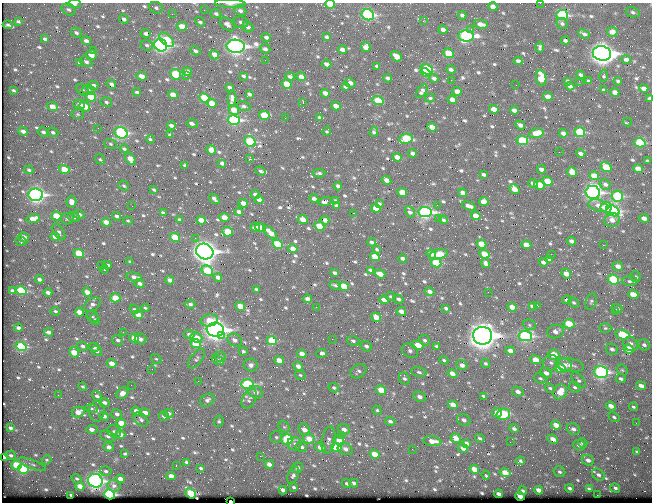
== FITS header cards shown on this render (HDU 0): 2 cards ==
NAXIS1  =                  650 / Width of table row in bytes
NAXIS2  =                  500 / Number of rows in table

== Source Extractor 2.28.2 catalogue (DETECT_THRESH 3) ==
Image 650 x 500 px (HDU 0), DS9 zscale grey, 1 PNG px = 1 image px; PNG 654 x 504 px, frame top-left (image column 1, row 500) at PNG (2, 3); each listed source drawn as its Kron ellipse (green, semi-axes under 4 px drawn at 4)
Background 368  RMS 1.4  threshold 4.24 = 3 sigma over >= 5 px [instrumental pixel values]
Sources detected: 769; of the 769, the 500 brightest by FLUX_AUTO listed and drawn (269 fainter detections omitted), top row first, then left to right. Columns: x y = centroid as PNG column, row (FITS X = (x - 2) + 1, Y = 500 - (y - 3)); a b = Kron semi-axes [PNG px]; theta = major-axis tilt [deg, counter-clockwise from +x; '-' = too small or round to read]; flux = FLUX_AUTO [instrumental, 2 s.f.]
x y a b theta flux
540 3 2 2 - 230
74 4 7 4 -5 280
230 4 15 4 -2 500
330 4 5 3 - 1500
493 7 4 4 - 460
156 8 7 6 - 270
68 10 7 5 -31 250
204 10 2 2 - 140
240 11 6 5 - 340
633 12 7 5 -14 210
172 14 2 2 - 360
216 14 5 4 - 230
368 15 6 5 - 15000
462 15 4 3 - 210
562 15 6 5 - 9200
124 19 5 4 - 340
18 21 4 3 - 170
423 21 3 2 - 210
200 22 5 4 - 250
241 22 7 5 -18 270
227 24 8 5 -39 360
481 24 7 4 -10 500
562 24 6 5 - 190
8 25 5 3 - 180
182 27 5 4 - 1400
248 27 6 5 - 310
471 29 3 3 - 170
443 30 4 4 - 500
612 32 5 4 - 780
76 33 6 4 -22 240
146 33 5 4 - 280
584 34 6 3 -25 250
466 36 8 5 -2 18000
266 37 4 4 - 300
327 37 4 4 - 190
45 39 4 3 - 280
167 40 9 5 -43 3600
86 41 5 4 - 390
565 41 4 3 - 240
147 45 6 5 - 220
161 45 7 6 - 29000
236 46 9 6 -2 43000
366 47 5 4 - 860
540 47 5 3 - 200
265 49 5 4 - 280
93 50 3 2 - 390
342 50 4 4 - 480
195 51 5 4 - 270
448 53 5 4 - 2500
602 53 9 7 -11 67000
91 55 5 5 - 770
214 55 5 4 - 860
396 56 6 4 -37 850
626 59 5 4 - 350
265 60 2 2 - 180
518 61 4 3 - 280
86 62 6 5 - 290
79 63 4 4 - 190
327 64 5 4 - 510
377 66 4 3 - 220
426 69 6 5 - 5300
451 70 5 3 - 270
187 72 5 4 - 610
426 73 5 4 - 4600
175 74 5 5 - 4100
581 75 4 3 - 320
141 76 5 4 - 760
186 76 3 2 - 220
243 76 4 3 - 180
604 76 6 4 78 160
290 77 5 4 - 250
301 77 5 4 - 850
388 78 4 3 - 240
434 78 4 3 - 300
541 78 8 5 -78 2200
451 80 2 2 - 800
567 81 4 3 - 170
579 81 3 2 - 140
588 81 3 3 - 160
618 81 4 3 - 180
350 83 5 4 - 430
111 84 5 4 - 330
287 84 5 4 - 1900
93 85 5 4 - 280
516 85 2 2 - 220
570 86 4 4 - 320
229 87 4 3 - 220
345 87 4 3 - 170
644 88 4 4 - 510
13 90 4 3 - 170
83 90 7 5 -42 220
89 90 6 5 - 220
604 90 4 3 - 170
422 91 8 4 56 280
457 91 5 4 - 770
137 92 4 3 - 180
615 92 4 4 - 610
325 93 4 4 - 650
249 94 4 3 - 270
173 95 5 4 - 1300
91 97 5 4 - 2800
548 97 5 4 - 720
204 98 5 4 - 3900
430 98 5 4 - 140
649 98 4 3 - 240
232 99 8 4 85 470
378 100 6 4 -22 2400
452 100 5 4 - 760
106 102 6 5 - 220
303 102 3 2 - 240
212 103 5 4 - 1400
79 104 6 5 - 360
85 106 6 4 -41 1700
244 106 7 4 -13 220
336 106 5 4 - 720
52 107 5 4 - 980
494 109 5 4 - 1100
234 110 5 5 - 1300
514 110 4 4 - 430
78 114 6 5 - 160
264 115 5 4 - 2600
320 117 4 3 - 200
285 118 2 2 - 250
234 120 6 5 - 15000
628 122 4 3 - 360
192 124 6 3 -14 580
520 125 5 4 - 420
171 126 4 3 - 320
432 127 5 4 - 1100
98 128 2 2 - 150
23 131 4 3 - 450
327 131 4 3 - 140
43 132 6 4 -32 290
53 132 6 4 -23 240
374 132 5 4 - 200
580 132 5 4 - 5200
121 133 7 5 -27 13000
536 133 7 5 9 1200
563 133 4 3 - 480
170 135 4 3 - 170
150 139 4 3 - 150
406 139 7 5 9 5100
250 141 6 5 - 7000
522 141 5 4 - 5000
640 143 5 4 - 6800
111 144 6 5 - 160
124 149 4 4 - 200
211 150 5 4 - 1500
559 152 2 2 - 360
413 153 4 3 - 290
581 154 5 3 - 340
397 157 5 4 - 730
100 159 5 4 - 150
130 159 6 4 -59 1300
249 159 3 2 - 2800
647 161 3 3 - 180
222 163 4 3 - 290
185 165 4 3 - 190
606 167 6 4 -33 2900
64 169 5 4 - 1900
541 169 5 3 - 420
638 169 5 4 - 1100
29 170 5 4 - 200
260 171 5 3 - 230
572 172 5 4 - 1200
319 173 6 3 2 200
484 174 4 3 - 210
594 176 5 4 - 1500
386 180 5 4 - 530
547 181 5 4 - 1800
533 183 4 3 - 290
605 184 6 5 - 290
540 185 5 4 - 1400
124 186 5 4 - 160
338 186 4 3 - 250
514 189 5 4 - 1100
154 190 4 3 - 150
402 192 5 4 - 1700
593 192 7 6 - 27000
463 193 4 4 - 540
36 195 7 6 - 27000
255 195 5 3 - 420
617 196 6 5 - 6600
214 199 6 3 -45 280
314 199 4 3 - 350
259 200 4 4 - 570
336 201 4 3 - 190
71 202 6 5 - 680
325 202 6 4 17 600
484 202 5 4 - 1200
243 203 5 4 - 930
379 204 4 4 - 150
437 205 2 2 - 260
132 206 2 2 - 170
336 206 4 3 - 180
469 206 7 3 -18 510
598 206 10 5 -17 640
606 207 5 5 - 1000
376 208 5 4 - 1200
613 211 7 5 -21 15000
239 212 4 4 - 420
410 212 6 4 -61 350
425 212 7 5 -9 21000
163 213 4 3 - 230
353 213 2 2 - 170
79 214 6 4 -16 320
56 216 5 4 - 2200
117 216 4 4 - 290
476 216 5 4 - 1300
74 217 6 5 - 440
224 217 5 4 - 1300
438 218 2 2 - 150
644 218 5 4 - 560
33 219 6 4 13 1100
67 219 6 6 - 260
180 220 4 3 - 230
201 220 5 4 - 1100
303 220 5 4 - 1200
325 220 4 4 - 500
443 220 4 3 - 160
612 220 7 7 - 600
128 221 5 3 - 140
106 222 5 4 - 990
319 226 5 4 - 2200
255 227 5 3 - 310
260 227 5 4 - 940
59 232 9 5 -58 290
228 232 5 4 - 2400
270 232 8 4 -41 990
24 237 5 4 - 640
55 237 5 4 - 950
175 237 5 4 - 2500
195 238 2 2 - 260
21 241 5 5 - 150
571 241 4 3 - 380
372 242 4 3 - 290
278 244 5 4 - 3900
481 244 5 4 - 1800
526 245 5 4 - 1200
603 245 2 2 - 850
293 249 5 4 - 880
377 250 3 3 - 140
205 251 9 7 -23 57000
79 253 5 4 - 3200
431 254 5 4 - 460
439 254 9 5 14 2600
484 254 5 4 - 1400
551 254 2 2 - 900
375 257 5 4 - 2300
403 259 4 3 - 290
549 260 4 3 - 150
130 262 4 3 - 150
543 262 4 3 - 330
436 263 5 4 - 4800
486 263 5 3 - 240
101 265 2 2 - 150
107 265 4 4 - 330
618 266 5 4 - 600
104 269 4 3 - 160
370 270 4 3 - 170
207 271 6 4 -33 4700
334 273 4 3 - 220
380 274 5 4 - 840
566 274 5 4 - 940
134 277 7 4 -10 470
218 277 4 3 - 440
636 277 6 5 - 180
39 279 4 3 - 290
170 280 4 4 - 460
613 280 6 4 -22 5400
630 281 8 5 -1 230
139 283 5 4 - 360
335 285 5 3 - 190
344 286 5 4 - 2100
256 289 3 3 - 140
12 291 4 3 - 240
21 291 5 4 - 4700
87 292 5 4 - 740
430 292 5 4 - 360
488 292 2 2 - 450
48 293 4 3 - 420
633 295 5 4 - 1600
391 296 5 4 - 140
115 298 5 4 - 2000
307 299 4 4 - 540
398 299 5 4 - 240
384 300 5 4 - 620
567 300 5 4 - 190
591 302 8 5 70 210
574 303 6 4 -41 180
190 304 5 4 - 230
92 305 9 6 33 420
240 306 5 4 - 1100
532 306 4 3 - 210
538 306 3 2 - 410
316 307 2 2 - 610
512 307 5 4 - 1100
145 308 4 3 - 160
446 308 4 3 - 220
134 309 5 4 - 150
617 309 6 4 -24 260
55 311 5 3 - 180
401 311 5 4 - 640
79 312 5 4 - 1100
615 312 2 2 - 450
138 315 5 4 - 970
92 316 6 5 - 170
376 317 5 4 - 1200
95 319 6 4 -58 140
209 320 9 6 10 1400
569 324 5 4 - 2400
529 325 6 5 - 170
18 328 4 3 - 300
605 328 6 5 - 170
215 330 8 7 - 49000
49 332 4 3 - 340
123 332 2 2 - 370
555 332 8 6 13 580
189 335 5 4 - 370
622 335 7 4 -13 3900
222 336 3 3 - 690
483 336 9 9 - 84000
525 336 7 5 -8 14000
134 338 5 4 - 970
196 338 6 5 - 1000
140 339 6 5 - 270
332 339 2 2 - 340
118 340 5 5 - 280
235 340 8 6 -30 530
424 340 5 5 - 220
272 341 5 4 - 3800
353 341 6 4 -18 230
196 344 5 4 - 4100
630 344 8 6 -44 500
418 345 6 4 -13 1800
644 345 6 5 - 300
83 346 5 4 - 270
366 346 6 5 - 330
436 346 4 3 - 160
21 347 5 4 - 5800
94 347 5 4 - 340
612 349 6 5 - 330
629 349 5 4 - 1700
97 351 6 4 -38 280
243 351 4 4 - 180
410 351 9 6 -35 300
510 351 5 4 - 660
74 352 5 4 - 1700
322 353 5 4 - 590
302 354 5 4 - 850
554 355 5 5 - 1800
220 357 5 5 - 210
156 359 5 4 - 140
196 359 11 5 52 270
218 360 6 4 -27 220
279 360 5 4 - 1300
444 360 5 3 - 160
536 360 5 4 - 1200
485 363 5 4 - 170
551 363 8 7 - 380
112 364 5 4 - 1100
251 365 7 6 - 340
462 365 6 5 - 480
565 365 7 6 - 660
570 365 14 6 -11 670
298 366 5 4 - 490
560 368 5 4 - 2200
152 369 2 2 - 150
622 370 6 4 -44 140
359 371 9 6 33 310
419 372 8 5 -11 250
601 372 7 6 - 18000
546 373 6 5 - 480
452 374 5 4 - 770
300 375 5 4 - 140
404 378 6 5 - 270
540 378 6 5 - 190
621 379 5 4 - 240
579 380 9 5 -51 270
198 381 2 2 - 320
247 384 6 5 - 7500
131 385 2 2 - 170
641 386 5 4 - 480
83 387 4 4 - 150
575 387 6 5 - 220
334 388 5 4 - 200
550 388 5 4 - 180
381 390 5 4 - 1400
256 392 7 6 - 590
518 392 6 4 -27 440
560 392 8 6 55 1700
122 393 6 5 - 750
58 395 2 2 - 350
97 396 5 4 - 250
483 396 4 3 - 140
419 397 6 5 - 530
249 399 10 6 64 510
207 400 8 6 35 350
104 403 5 4 - 300
453 405 5 4 - 820
611 406 5 4 - 640
633 407 4 3 - 160
91 408 6 4 -7 150
377 410 5 4 - 150
97 411 10 7 85 410
136 411 5 4 - 570
78 412 6 5 - 950
145 413 5 4 - 820
168 413 5 4 - 310
497 413 5 4 - 500
117 414 6 5 - 310
503 414 7 5 16 4400
104 416 5 4 - 360
164 416 5 4 - 270
614 417 6 4 -28 210
141 419 9 5 -44 290
464 420 7 5 -27 380
219 421 5 5 - 160
390 421 5 4 - 310
121 423 5 4 - 1700
636 423 2 2 - 170
556 425 5 4 - 940
284 427 6 5 - 170
10 428 4 3 - 260
92 429 5 3 - 540
344 429 6 5 - 580
514 429 5 3 - 260
573 429 7 5 -22 400
304 430 6 5 - 760
114 431 7 6 - 270
120 434 5 4 - 630
341 435 3 3 - 140
108 436 8 5 -19 330
276 437 6 6 - 180
456 438 5 4 - 1300
480 438 5 4 - 180
287 439 5 5 - 6700
309 439 6 5 - 1300
553 439 5 4 - 660
328 440 13 6 78 450
339 440 5 5 - 880
432 441 9 5 -6 960
510 442 2 2 - 230
466 443 4 3 - 650
583 443 5 4 - 210
295 444 7 7 - 260
579 445 6 5 - 380
109 447 5 4 - 480
301 447 6 5 - 330
320 447 5 4 - 940
336 447 5 4 - 3800
463 448 5 4 - 620
345 449 8 5 -27 400
412 449 2 2 - 230
637 452 4 3 - 140
125 454 4 3 - 140
375 454 5 4 - 1600
11 455 5 4 - 220
260 456 2 2 - 1100
4 457 3 3 - 990
47 460 5 4 - 150
588 460 6 5 - 480
520 461 5 4 - 180
186 462 3 3 - 200
32 464 14 4 -22 270
269 464 4 4 - 540
16 465 5 4 - 3100
176 466 3 2 - 180
297 467 5 5 - 280
201 468 4 3 - 160
23 469 5 4 - 4400
474 469 5 4 - 1100
106 471 6 5 - 220
559 472 6 5 - 250
505 473 5 4 - 1300
293 475 9 5 67 310
486 475 4 3 - 160
598 475 7 5 -37 320
171 476 5 4 - 700
77 479 5 4 - 140
120 479 4 4 - 640
95 481 7 7 - 25000
354 483 4 3 - 340
347 484 5 4 - 190
80 486 4 4 - 770
114 486 6 5 - 390
294 487 3 3 - 150
569 488 4 3 - 240
615 488 5 4 - 230
589 489 4 3 - 180
283 490 4 3 - 370
538 490 4 4 - 590
523 491 4 3 - 180
191 493 6 4 -40 6000
110 494 5 5 - 14000
498 494 4 3 - 360
71 495 4 2 - 210
597 495 2 2 - 1300
520 496 4 4 - 790
230 501 3 2 - 620
At the frame edge (FLAGS 8, measured only in part): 8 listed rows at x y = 540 3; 74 4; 230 4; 330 4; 204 10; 649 98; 4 457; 230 501
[269 fainter detections neither listed nor drawn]